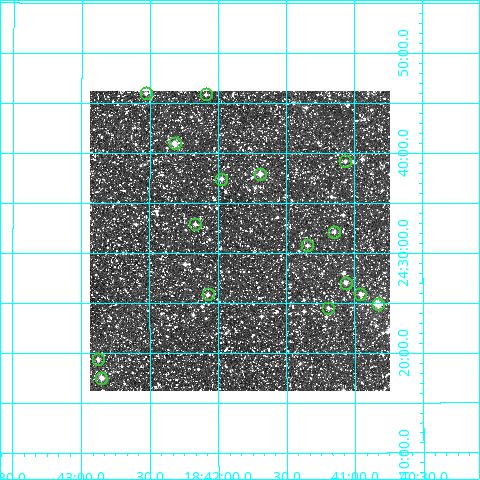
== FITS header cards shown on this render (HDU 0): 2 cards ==
NAXIS1  =                  300
NAXIS2  =                  300

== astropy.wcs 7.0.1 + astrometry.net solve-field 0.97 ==
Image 300 x 300 px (HDU 0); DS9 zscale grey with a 90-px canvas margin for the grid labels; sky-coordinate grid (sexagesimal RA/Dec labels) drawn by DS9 from the SOLVED WCS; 16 Tycho-2 reference stars matched to detected sources circled (green)
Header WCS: RA---TAN/DEC--TAN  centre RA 18:41:50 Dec +24:31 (280.46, +24.52 deg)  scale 6 arcsec/px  FOV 30.0' x 30.0'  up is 0 deg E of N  parity normal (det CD < 0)
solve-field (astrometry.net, Tycho-2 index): VERIFIED the header's WCS against the Tycho-2 star catalogue (16 matches, 0 conflicts) and refined it, rather than solving blind
Solved WCS: RA---TAN-SIP/DEC--TAN-SIP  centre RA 18:41:50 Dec +24:31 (280.46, +24.52 deg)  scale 6 arcsec/px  FOV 30.0' x 30.0'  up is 0 deg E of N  parity normal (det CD < 0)
The solver's refit moves the header's centre by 1 arcsec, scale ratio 0.9993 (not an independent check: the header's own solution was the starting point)
Tycho-2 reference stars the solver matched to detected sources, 16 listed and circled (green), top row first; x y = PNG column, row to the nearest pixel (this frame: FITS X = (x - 90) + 1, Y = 300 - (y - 91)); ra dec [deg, ICRS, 3 dp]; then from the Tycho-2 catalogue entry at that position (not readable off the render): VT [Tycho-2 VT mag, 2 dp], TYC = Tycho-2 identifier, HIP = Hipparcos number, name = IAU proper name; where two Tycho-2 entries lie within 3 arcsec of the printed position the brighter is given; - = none
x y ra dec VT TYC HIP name
146 93 280.633 +24.767 11.08 2112-373-1 - -
206 94 280.523 +24.764 11.38 2112-361-1 - -
175 143 280.579 +24.683 9.51 2112-395-1 - -
345 161 280.266 +24.654 11.38 2111-904-1 - -
260 174 280.423 +24.632 10.17 2111-974-1 - -
221 179 280.493 +24.624 10.05 2112-405-1 - -
195 224 280.542 +24.549 10.73 2112-781-1 - -
334 232 280.287 +24.536 11.19 2111-1146-1 - -
307 245 280.336 +24.513 10.95 2111-180-1 - -
346 283 280.266 +24.450 10.35 2111-786-1 - -
208 294 280.519 +24.431 10.53 2112-919-1 - -
360 294 280.239 +24.431 11.01 2111-1324-1 - -
378 304 280.207 +24.415 9.60 2111-4-1 - -
328 308 280.298 +24.409 11.44 2111-1202-1 - -
98 359 280.720 +24.324 11.19 2108-346-1 - -
101 378 280.713 +24.292 9.74 2108-602-1 - -